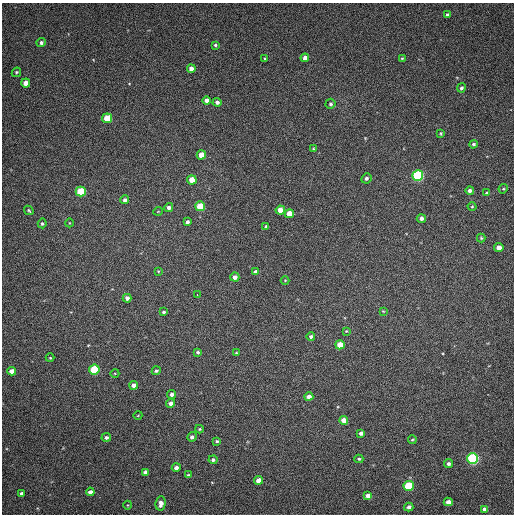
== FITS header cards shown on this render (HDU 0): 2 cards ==
NAXIS1  =                  512 / Axis length
NAXIS2  =                  512 / Axis length

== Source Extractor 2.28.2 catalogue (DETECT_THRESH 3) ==
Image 512 x 512 px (HDU 0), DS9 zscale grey, 1 PNG px = 1 image px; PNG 516 x 516 px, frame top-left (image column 1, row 512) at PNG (2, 3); each listed source drawn as its Kron ellipse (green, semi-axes under 4 px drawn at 4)
Background 147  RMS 12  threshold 35.2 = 3 sigma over >= 5 px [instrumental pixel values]
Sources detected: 87; all 87 listed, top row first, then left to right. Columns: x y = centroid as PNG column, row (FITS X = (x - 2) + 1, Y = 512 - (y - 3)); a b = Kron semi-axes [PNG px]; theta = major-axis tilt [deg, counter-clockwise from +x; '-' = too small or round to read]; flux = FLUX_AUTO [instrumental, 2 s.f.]
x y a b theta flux
447 15 4 3 - 1400
41 43 5 4 - 1900
215 45 4 3 - 1100
305 58 4 4 - 3600
402 58 4 3 - 810
265 59 4 3 - 1100
191 69 4 4 - 5500
16 72 5 4 - 1000
26 83 4 4 - 7100
461 88 4 4 - 1700
206 100 4 4 - 3300
217 102 4 4 - 2200
330 104 5 5 - 1600
107 118 5 4 - 17000
441 133 4 3 - 800
473 144 4 4 - 1300
313 149 4 3 - 850
201 155 5 4 - 9400
418 175 5 5 - 98000
366 178 5 5 - 1900
192 180 5 4 - 10000
503 189 5 4 - 900
81 191 5 5 - 31000
470 191 4 4 - 2300
487 193 4 3 - 1600
125 200 4 4 - 2300
200 206 5 5 - 23000
472 207 4 3 - 650
169 208 4 4 - 2800
29 210 5 3 - 1000
280 210 4 4 - 6200
158 211 5 3 - 530
289 214 4 4 - 11000
421 218 4 4 - 2500
187 222 4 3 - 2100
42 223 5 4 - 1200
69 223 4 3 - 510
266 226 4 3 - 1100
481 238 4 4 - 940
499 248 4 4 - 6400
158 271 4 3 - 670
256 272 4 4 - 2800
235 277 4 4 - 3300
285 280 4 3 - 620
197 294 3 2 - 3400
127 298 4 4 - 3100
383 311 4 3 - 670
163 312 4 3 - 1100
346 331 4 4 - 870
311 337 4 4 - 1900
340 345 4 4 - 12000
198 352 4 4 - 1300
236 353 3 3 - 670
50 358 4 4 - 810
94 370 5 5 - 40000
12 371 4 4 - 5200
156 371 4 3 - 1500
115 373 4 3 - 670
134 385 4 4 - 5200
171 394 4 4 - 2900
309 397 4 4 - 4900
171 403 4 4 - 3200
138 415 4 3 - 580
344 420 4 4 - 6700
199 429 4 4 - 930
361 433 4 4 - 2800
106 437 5 4 - 1600
192 437 5 4 - 2200
412 440 4 3 - 880
217 441 4 3 - 1200
359 459 4 4 - 1100
472 459 5 5 - 120000
213 460 4 4 - 1800
448 464 4 4 - 2200
176 468 4 4 - 2900
145 472 4 4 - 2700
188 475 3 3 - 830
258 480 4 4 - 5400
409 486 5 5 - 40000
90 492 4 4 - 3600
21 493 4 3 - 1700
368 496 4 4 - 7400
448 502 4 4 - 4200
161 503 7 5 85 3800
128 505 4 3 - 590
409 507 5 4 - 2700
484 509 4 4 - 2300